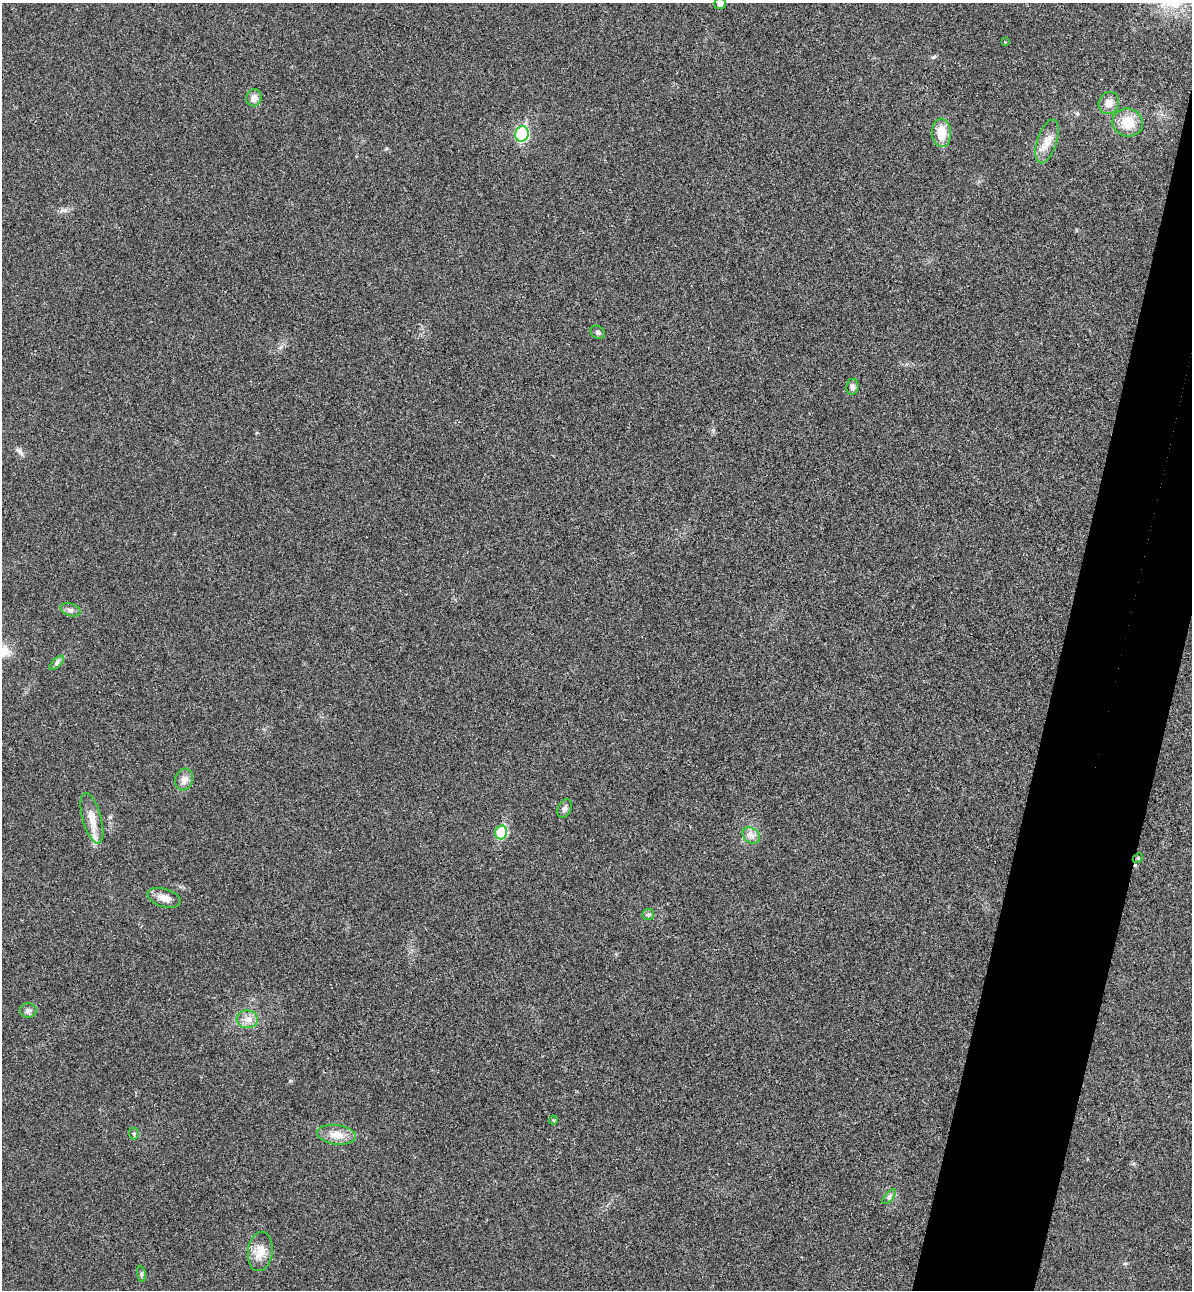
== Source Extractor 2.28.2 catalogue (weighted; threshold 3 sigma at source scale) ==
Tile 10 of 4 x 4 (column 2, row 3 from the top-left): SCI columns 1371-2560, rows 1312-2599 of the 5243 x 5193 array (HDU 1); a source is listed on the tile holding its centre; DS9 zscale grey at full resolution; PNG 1194 x 1292 px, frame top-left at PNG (2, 3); each listed source drawn as its Kron ellipse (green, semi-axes under 4 px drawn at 4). Shown black and unused: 7% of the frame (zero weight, under 3 of 4 exposures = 6% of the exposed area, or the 3 px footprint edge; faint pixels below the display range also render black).
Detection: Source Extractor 2.28.2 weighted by HDU 2 'WHT'; one run over the whole footprint, this tile lists its part. Background 0.0266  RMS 0.0065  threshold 0.0292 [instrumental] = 3 sigma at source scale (4.5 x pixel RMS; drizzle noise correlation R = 1.50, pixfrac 1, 0.05/0.05 arcsec/px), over >= 5 px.
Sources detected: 29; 1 inside a brighter listed object's ellipse — not listed separately; the other 28 listed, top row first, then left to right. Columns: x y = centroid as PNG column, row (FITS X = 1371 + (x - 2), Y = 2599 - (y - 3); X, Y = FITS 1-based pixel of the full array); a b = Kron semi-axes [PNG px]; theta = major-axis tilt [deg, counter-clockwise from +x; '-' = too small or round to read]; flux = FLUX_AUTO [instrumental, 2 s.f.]
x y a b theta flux
720 3 6 6 - 2.3
1005 42 4 4 - 0.5
254 98 8 7 - 4.6
1109 103 11 10 - 5.1
1128 122 15 14 - 15
941 133 14 9 -88 12
522 134 8 6 73 70
1047 141 23 10 72 8.3
597 332 7 6 - 1.5
852 387 8 6 83 2.2
70 610 10 6 -17 2.1
57 663 9 3 45 1.5
184 779 11 8 72 4
564 808 10 6 65 2
92 818 26 9 -75 9.3
501 832 7 6 - 38
751 835 9 7 -37 3.4
1138 858 5 4 - 0.9
164 898 17 9 -17 6.1
648 914 6 5 - 1.1
28 1011 8 7 - 2.1
247 1019 10 9 - 4.8
553 1120 4 4 - 0.69
134 1133 6 5 - 1
336 1135 19 10 -7 8.7
889 1197 9 4 48 1.5
260 1252 20 12 82 9.7
141 1274 8 4 -82 1.2
Isophote crosses this tile's border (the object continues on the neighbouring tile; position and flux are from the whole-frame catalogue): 1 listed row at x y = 720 3
Unlisted compact peaks at least as high as the median listed source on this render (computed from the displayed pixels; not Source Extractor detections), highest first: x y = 934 57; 65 210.